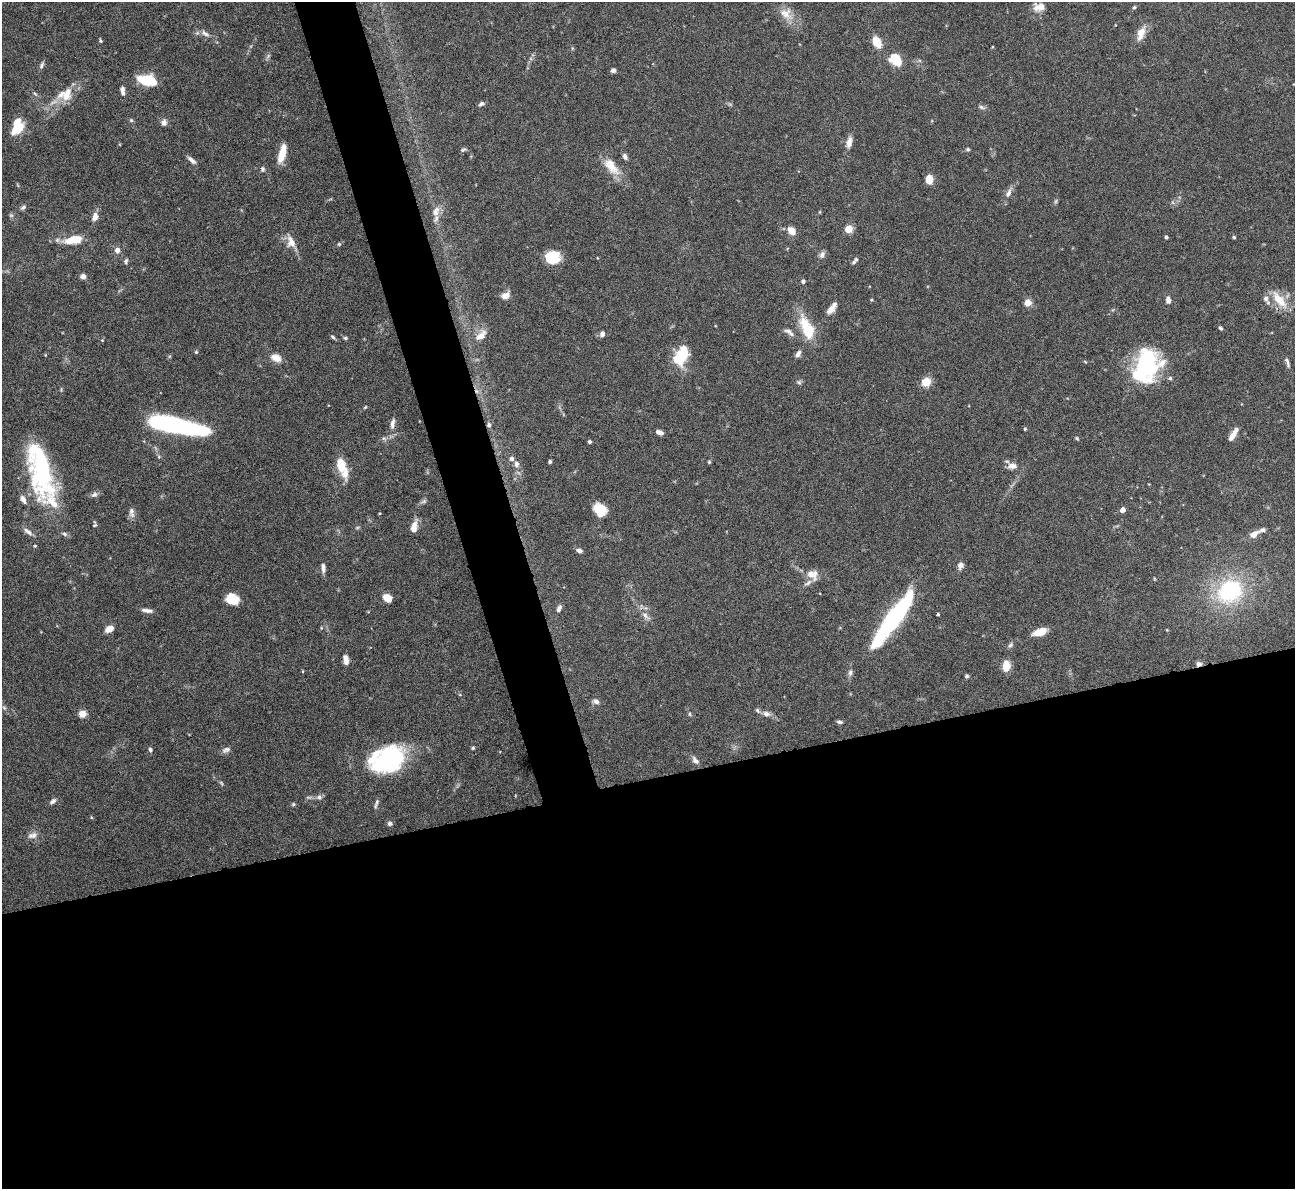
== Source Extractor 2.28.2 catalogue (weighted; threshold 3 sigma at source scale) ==
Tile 15 of 4 x 4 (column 3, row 4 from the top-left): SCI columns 2588-3880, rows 263-1449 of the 5172 x 5153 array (HDU 1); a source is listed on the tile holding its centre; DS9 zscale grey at full resolution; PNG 1297 x 1191 px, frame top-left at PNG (2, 2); no overlay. Shown black and unused: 37% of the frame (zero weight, under 4 of 8 exposures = <1% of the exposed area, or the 3 px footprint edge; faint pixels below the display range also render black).
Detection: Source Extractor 2.28.2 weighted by HDU 2 'WHT'; one run over the whole footprint, this tile lists its part. Background 0.0647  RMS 0.0025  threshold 0.0101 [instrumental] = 3 sigma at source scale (4.09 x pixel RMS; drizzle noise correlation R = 1.36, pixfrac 0.8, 0.05/0.05 arcsec/px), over >= 5 px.
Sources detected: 158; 4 too faint to see at this stretch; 1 inside a brighter object's white glare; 1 cosmic-ray / hot-pixel residue — not listed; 11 inside a brighter listed object's ellipse — not listed separately; the other 141 listed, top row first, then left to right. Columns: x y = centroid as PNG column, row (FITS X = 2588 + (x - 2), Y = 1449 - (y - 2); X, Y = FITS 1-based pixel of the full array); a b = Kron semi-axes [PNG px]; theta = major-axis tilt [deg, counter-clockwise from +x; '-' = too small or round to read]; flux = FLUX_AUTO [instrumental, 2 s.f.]
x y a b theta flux
1041 7 14 11 -23 1.9
1134 7 5 4 - 0.32
786 14 21 15 -41 3.4
205 33 14 7 -30 1.3
1141 33 19 9 70 2.7
100 41 6 4 -70 0.3
876 42 8 6 -62 5.9
992 47 4 3 - 0.18
268 56 8 4 54 0.46
895 59 14 10 -43 5.8
42 65 11 5 68 0.62
613 71 6 5 - 0.57
147 80 15 8 -10 11
122 89 6 6 - 0.74
65 94 24 16 21 4.8
481 104 7 5 31 0.61
981 107 10 5 -15 0.61
131 120 5 5 - 0.35
164 122 9 7 83 0.98
17 128 16 8 44 5.3
849 142 15 7 78 1.6
968 149 6 4 -20 0.31
463 150 9 4 19 0.43
282 154 19 7 75 4.2
625 157 8 5 -59 0.71
192 160 12 5 -38 0.95
611 166 30 13 -50 4.4
262 169 7 6 - 0.51
929 179 8 6 90 3.2
1008 193 14 7 62 1.4
23 207 8 5 32 0.53
436 211 15 10 65 1.9
820 212 5 3 - 0.2
95 217 12 8 77 1.4
849 229 6 6 - 3.5
792 231 9 6 -51 2.3
1166 237 4 3 - 0.33
1234 237 5 4 - 0.29
73 240 22 9 10 5.1
291 242 20 10 -65 2.6
339 244 5 5 - 0.31
117 250 6 6 - 1.3
822 255 9 7 69 0.89
553 257 14 12 5 6.4
598 258 4 2 - 0.15
126 261 7 5 72 0.43
854 262 6 5 - 0.37
83 276 6 6 - 1
803 281 4 4 - 0.6
505 295 10 7 31 1.7
1266 299 9 7 -70 0.97
871 300 4 4 - 0.23
1168 300 8 6 -87 1
1279 300 25 10 -51 4.9
1028 302 5 4 - 5.6
832 308 14 6 54 2
807 328 34 15 -66 7.5
1220 328 5 4 - 0.39
788 331 10 8 -28 1
602 334 7 5 67 0.93
481 335 19 10 47 2.7
333 337 6 4 -44 0.42
345 338 5 4 - 0.31
102 340 4 3 - 0.2
196 352 5 4 - 0.31
798 354 10 6 56 0.9
681 356 21 12 61 9.4
276 358 15 10 -21 2
1287 363 15 5 -75 0.74
1146 364 36 26 89 24
1170 378 5 5 - 0.38
799 382 6 6 - 0.47
926 382 11 9 28 2.7
365 407 5 4 - 0.25
392 423 16 6 81 1.3
489 425 6 6 - 0.64
177 426 53 11 -11 50
1025 429 4 3 - 0.32
659 432 8 5 -16 1.1
1233 435 16 5 59 1.9
1077 438 5 4 - 0.27
589 442 4 4 - 0.38
511 458 7 6 - 0.73
550 462 4 3 - 0.39
709 462 4 4 - 0.31
516 464 8 6 -87 0.94
341 465 22 11 -78 4.3
1012 466 13 8 2 1.6
40 470 69 25 -76 33
94 495 10 6 31 0.79
23 499 11 6 -56 1.3
424 501 10 5 22 0.53
600 510 14 11 -47 4.4
1123 510 4 4 - 2
132 512 14 7 -86 1.1
95 525 7 4 22 0.33
414 527 13 6 80 2.3
28 531 15 6 -37 1.2
64 534 9 5 -25 0.55
1254 534 11 7 33 2
35 546 4 4 - 0.22
579 551 7 5 -20 0.79
960 565 8 6 74 1.2
323 568 12 5 -83 0.96
812 574 12 10 -28 2.9
1230 591 14 11 27 36
387 598 8 6 -37 3.1
232 599 11 9 -17 4.8
559 608 10 5 67 0.84
147 610 14 5 -7 1
938 614 3 3 - 0.31
646 616 15 6 -39 1.2
893 618 50 10 54 56
321 628 5 4 - 0.25
109 629 7 5 25 2.4
1167 630 4 3 - 0.18
1040 632 13 7 18 3.9
1010 645 9 5 44 0.57
346 660 11 6 -82 1.5
1199 664 7 6 - 0.87
1006 666 10 7 86 3.4
303 671 5 3 - 0.2
850 672 10 6 82 0.76
967 676 4 4 - 0.42
596 701 8 6 -17 0.96
82 714 8 8 - 1.6
690 714 6 4 -89 0.29
766 714 11 7 -19 1.2
839 722 7 4 -13 0.52
473 748 4 4 - 0.32
150 749 6 5 - 0.5
226 750 12 7 19 0.88
388 760 37 26 38 25
695 760 10 6 -51 1
221 783 8 4 -55 0.35
319 797 8 7 - 0.76
53 801 10 6 37 0.72
293 804 5 4 - 0.31
376 804 14 4 70 0.65
390 823 6 6 - 0.6
34 835 11 8 62 1.3
Overlapping masked pixels (flux is a lower limit): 2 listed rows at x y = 489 425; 1199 664